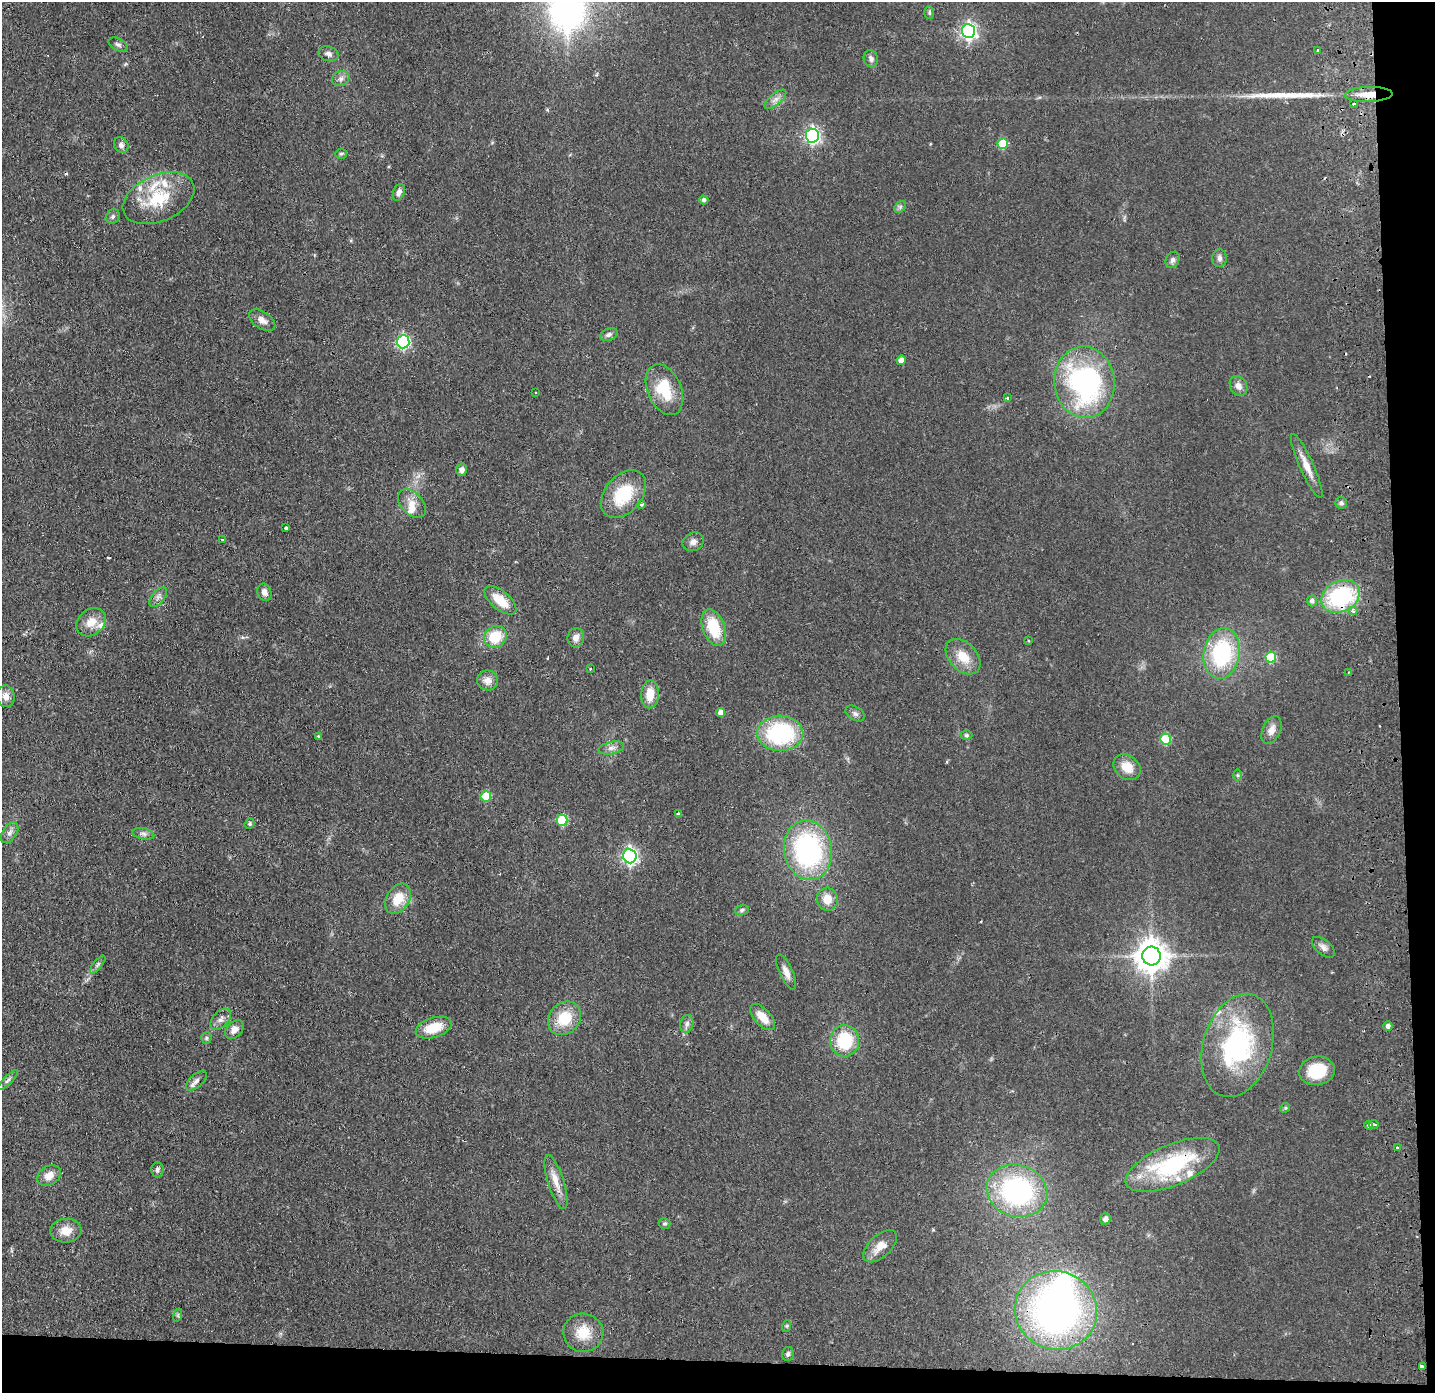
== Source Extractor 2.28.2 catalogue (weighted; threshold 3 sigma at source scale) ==
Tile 9 of 3 x 3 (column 3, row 3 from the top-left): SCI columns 2923-4355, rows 54-1444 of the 4411 x 4278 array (HDU 1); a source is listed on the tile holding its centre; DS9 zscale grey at full resolution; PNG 1437 x 1395 px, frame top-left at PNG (2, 2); each listed source drawn as its Kron ellipse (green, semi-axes under 4 px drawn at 4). Shown black and unused: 5% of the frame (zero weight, under 2 of 3 exposures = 3% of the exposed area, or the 3 px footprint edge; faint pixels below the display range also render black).
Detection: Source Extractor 2.28.2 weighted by HDU 2 'WHT'; one run over the whole footprint, this tile lists its part. Background 0.0443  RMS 0.0087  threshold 0.0392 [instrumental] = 3 sigma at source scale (4.5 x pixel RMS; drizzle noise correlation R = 1.50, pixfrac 1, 0.05/0.05 arcsec/px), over >= 5 px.
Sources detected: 129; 1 inside a brighter object's white glare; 4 cosmic-ray / hot-pixel residue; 1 long thin detection or spike segment (spike, bleed or trail) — neither listed nor drawn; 8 inside a brighter listed object's ellipse — not listed separately; the other 115 listed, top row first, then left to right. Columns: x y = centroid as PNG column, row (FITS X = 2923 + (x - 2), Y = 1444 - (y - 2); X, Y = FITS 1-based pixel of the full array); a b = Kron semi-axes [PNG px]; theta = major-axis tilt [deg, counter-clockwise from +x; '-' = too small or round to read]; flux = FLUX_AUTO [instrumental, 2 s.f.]
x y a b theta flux
929 13 6 5 - 1.4
968 31 7 6 - 290
118 45 10 6 -26 2.6
1317 50 3 2 - 1.4
328 54 10 7 -14 3.3
871 59 9 7 -72 3.2
341 78 9 7 27 3.6
1369 94 24 7 2 14
775 99 13 5 40 4.5
1353 104 3 3 - 5.3
812 136 7 6 - 230
1003 144 5 5 - 32
121 145 8 7 - 3.5
341 154 5 5 - 1.4
399 192 9 5 68 3.8
159 198 38 23 24 45
704 200 4 4 - 2.5
900 207 7 5 46 1.9
113 216 7 6 - 2.3
1220 258 9 7 -89 3.1
1172 260 9 6 58 2.8
262 320 15 8 -33 5.9
609 335 9 6 21 2.9
403 342 6 6 - 160
901 360 4 4 - 6.6
1084 382 36 30 -84 180
1239 386 10 8 -60 5.2
664 390 27 17 -66 31
535 392 3 2 - 1
1007 398 3 3 - 1.3
1307 466 35 7 -66 11
462 470 6 5 - 3.7
623 494 27 18 50 39
412 503 17 11 -47 9.4
1341 503 6 5 - 2.1
641 504 3 3 - 5.9
286 528 3 3 - 16
222 539 4 2 - 0.78
693 542 11 9 28 4.8
264 592 9 7 -67 4.5
1340 596 20 15 27 83
158 597 11 6 51 3.7
500 600 19 9 -40 20
1312 601 5 5 - 3
1353 611 4 3 - 2.7
91 622 16 12 39 12
714 628 19 11 -71 33
495 637 12 10 35 26
576 638 9 8 - 5.6
1029 641 3 2 - 0.7
1222 653 25 18 80 82
963 657 21 13 -47 17
1271 657 5 5 - 41
590 669 4 3 - 0.89
1348 672 3 2 - 0.68
487 680 10 10 - 7.4
650 694 14 8 87 14
6 696 11 9 -84 6.1
721 713 4 4 - 6.2
855 714 10 7 -31 2.9
1271 730 15 8 66 6.9
780 733 23 17 -1 92
966 735 6 4 1 1.2
318 736 4 3 - 0.97
1166 739 5 5 - 42
611 748 13 6 12 4
1127 767 15 11 -40 14
1238 775 6 4 -89 1.2
486 796 5 5 - 31
678 813 4 2 - 0.86
562 820 5 5 - 42
250 824 5 5 - 1.8
10 833 11 7 55 4.1
143 834 11 5 -12 3.1
808 850 30 24 -80 140
630 856 7 6 - 240
398 899 16 11 57 19
827 899 11 10 - 12
742 910 7 5 18 1.8
1323 947 13 7 -40 4.1
1151 956 9 9 - 1500
98 964 11 4 50 2.4
786 972 19 6 -65 6.4
763 1017 16 8 -48 13
565 1018 18 15 46 26
221 1019 12 8 48 4.6
687 1024 9 6 80 3.3
1388 1026 4 4 - 3
434 1028 18 10 17 22
234 1029 11 7 42 6.1
206 1038 5 5 - 1.4
845 1041 15 14 - 41
1238 1045 53 34 73 130
1317 1071 18 14 11 30
8 1080 13 4 45 2.7
196 1081 13 6 41 4
1285 1108 5 4 - 1.1
1374 1124 5 3 - 7.3
1369 1126 4 4 - 1.7
1397 1147 3 3 - 4.2
1173 1165 50 20 23 94
157 1170 7 6 - 2.5
49 1175 13 9 32 8.4
556 1182 28 8 -72 11
1017 1191 30 26 -17 140
1105 1219 5 5 - 3
665 1224 6 5 - 1.5
66 1231 15 12 4 11
880 1246 20 11 43 11
1056 1310 41 39 -22 340
178 1315 7 4 73 1.4
787 1326 6 4 71 1
583 1333 20 19 - 20
788 1354 7 6 - 2.1
1422 1366 4 3 - 6.3
Overlapping masked pixels (flux is a lower limit): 3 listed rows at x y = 1369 94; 1173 1165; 1422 1366